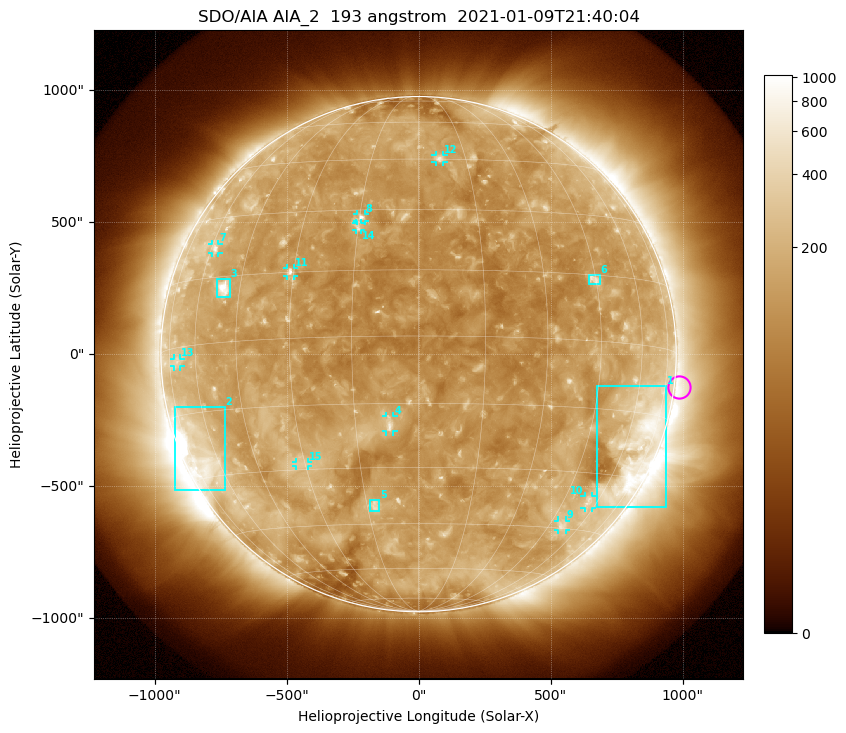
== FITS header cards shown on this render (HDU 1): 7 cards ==
TELESCOP= 'SDO/AIA'
INSTRUME= 'AIA_2'
WAVELNTH=                  193
WAVEUNIT= 'angstrom'
DATE-OBS= '2021-01-09T21:40:04.84'
CTYPE1  = 'HPLN-TAN'
CTYPE2  = 'HPLT-TAN'

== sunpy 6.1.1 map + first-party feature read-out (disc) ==
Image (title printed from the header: SDO/AIA AIA_2  193 angstrom  2021-01-09T21:40:04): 1024 x 1024 px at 2.4 arcsec/px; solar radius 976 arcsec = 407 px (full disc in frame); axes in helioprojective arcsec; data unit not stated in the header (colour bar unlabelled)
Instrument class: DISC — disc imager (sunpy class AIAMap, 193 A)
Bright regions (active regions / flare kernels): reference = the median radial profile (limb darkening/brightening removed); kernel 9 px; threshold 5 sigma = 187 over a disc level ~127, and >= 1.15x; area >= 12 px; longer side >= 10 px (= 24 arcsec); searched inside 0.97 R_sun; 15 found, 15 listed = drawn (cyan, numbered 1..; 10 of them under ~33 arcsec drawn as corner ticks so the feature stays visible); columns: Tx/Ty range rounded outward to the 5 arcsec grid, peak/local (2 s.f.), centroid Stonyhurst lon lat
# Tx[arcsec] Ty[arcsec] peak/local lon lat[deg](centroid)
1 675..940 -580..-120 4.8 +66 -23
2 -925..-735 -515..-200 11 -68 -24
3 -765..-715 215..285 7.4 -51 +12
4 -125..-95 -295..-235 5 -7 -20
5 -185..-145 -595..-555 3.7 -13 -40
6 645..690 265..300 3.8 +45 +14
7 -785..-755 385..420 3.4 -58 +22
8 -235..-205 505..530 4.7 -15 +28
9 525..560 -665..-630 3 +50 -44
10 625..660 -585..-535 2.7 +56 -37
11 -500..-470 295..330 4.7 -31 +15
12 65..95 730..755 3.8 +7 +45
13 -930..-900 -45..-15 2.2 -70 -3
14 -240..-215 470..500 3.3 -15 +26
15 -465..-420 -425..-410 2.7 -31 -29
Off-limb structures (1.02-1.3 R_sun): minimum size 162 px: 2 found; the strongest spans PA ~210..325 deg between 1.02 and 1.3 R_sun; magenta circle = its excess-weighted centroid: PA ~265 deg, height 1.02 R_sun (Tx ~990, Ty ~-125 arcsec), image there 1.7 x the reference